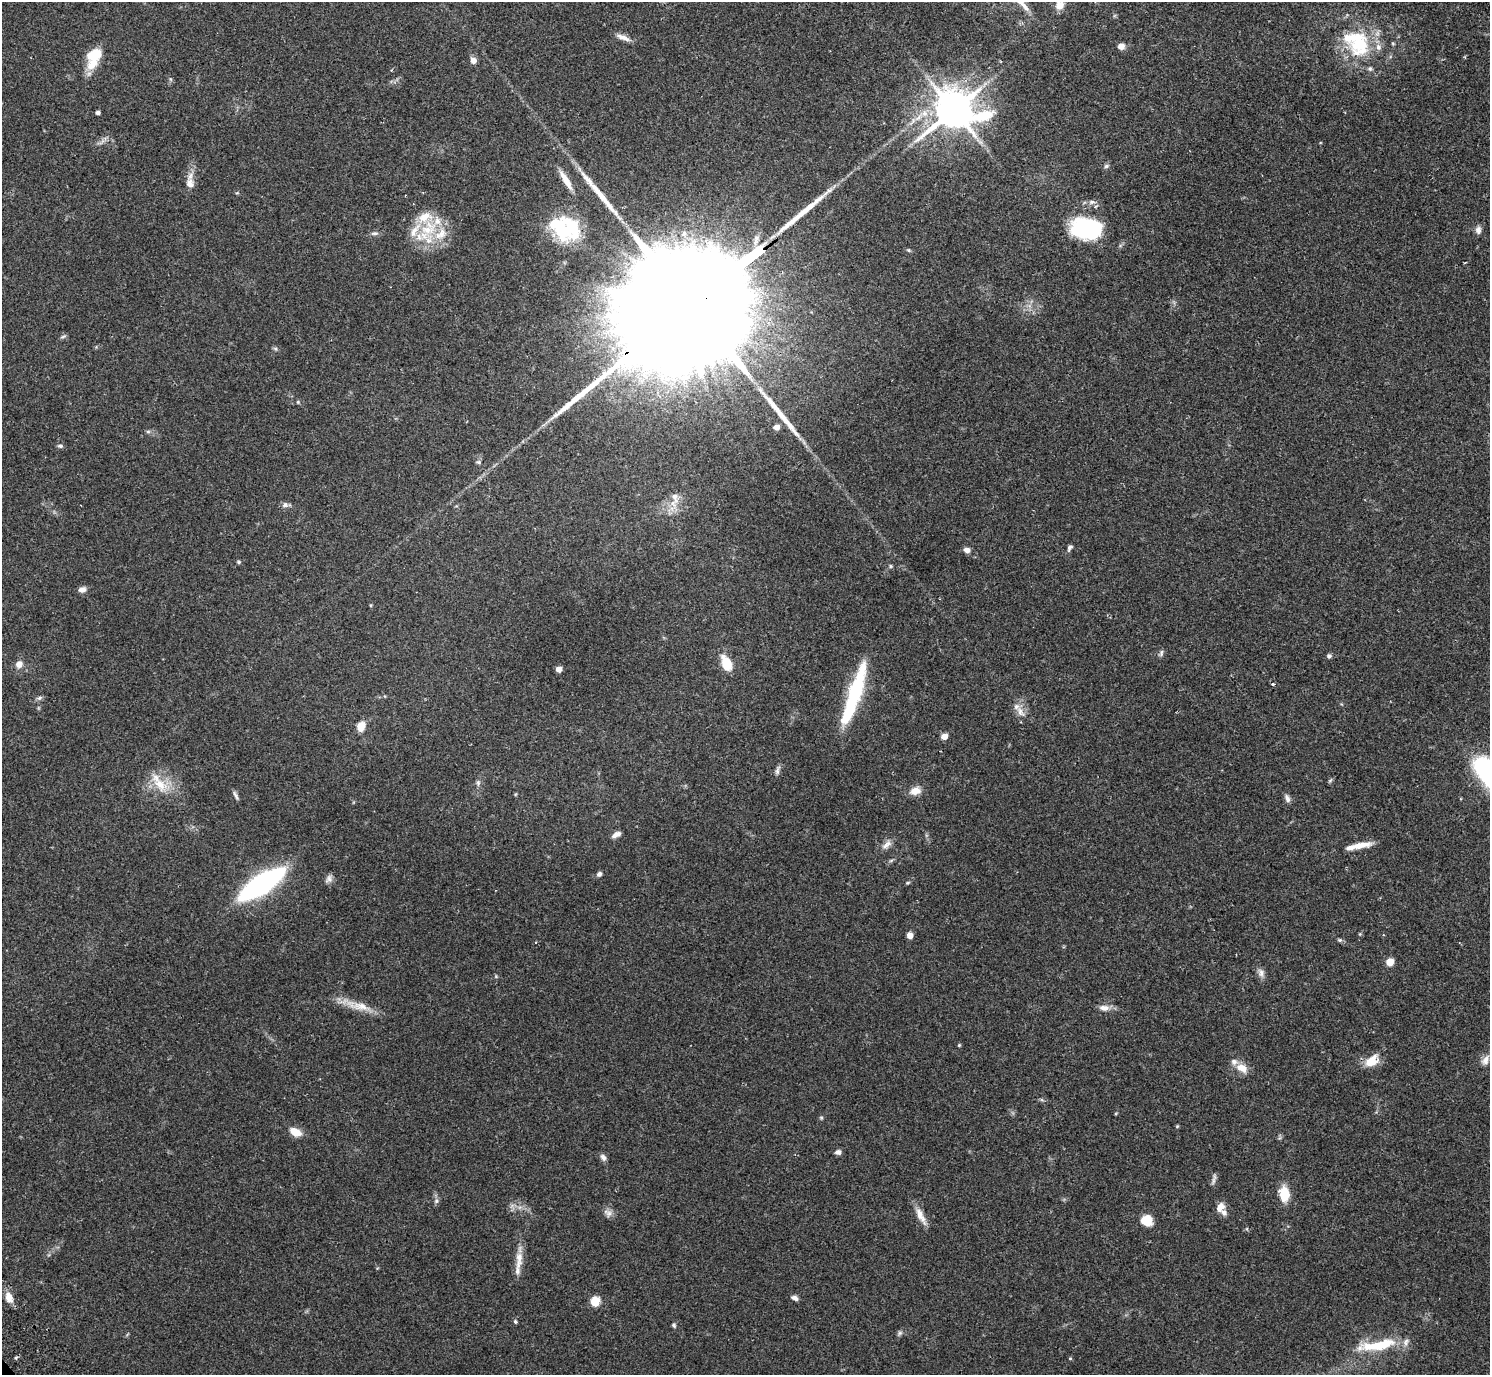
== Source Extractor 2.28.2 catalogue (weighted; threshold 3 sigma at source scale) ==
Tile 10 of 4 x 4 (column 2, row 3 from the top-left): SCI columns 1536-3023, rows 1575-2947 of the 6050 x 6033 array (HDU 1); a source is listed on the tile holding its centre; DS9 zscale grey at full resolution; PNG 1492 x 1377 px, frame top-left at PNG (2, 2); no overlay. Shown black and unused: <1% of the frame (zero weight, under 2 of 3 exposures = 3% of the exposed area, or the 3 px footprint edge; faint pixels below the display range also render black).
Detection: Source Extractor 2.28.2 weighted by HDU 2 'WHT'; one run over the whole footprint, this tile lists its part. Background 0.108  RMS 0.0067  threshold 0.03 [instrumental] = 3 sigma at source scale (4.5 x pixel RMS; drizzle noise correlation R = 1.50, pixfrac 1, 0.05/0.05 arcsec/px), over >= 5 px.
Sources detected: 110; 3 inside a brighter object's white glare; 1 cosmic-ray / hot-pixel residue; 3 long thin detections or spike segments (spike, bleed or trail) — not listed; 13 inside a brighter listed object's ellipse — not listed separately; the other 90 listed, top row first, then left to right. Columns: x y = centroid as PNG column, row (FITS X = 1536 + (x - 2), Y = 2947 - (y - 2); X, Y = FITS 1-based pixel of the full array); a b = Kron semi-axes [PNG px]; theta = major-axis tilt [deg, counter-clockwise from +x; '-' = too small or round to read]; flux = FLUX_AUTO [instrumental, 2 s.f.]
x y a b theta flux
1060 5 12 10 52 5.4
623 37 19 6 -22 4.5
1358 44 34 29 79 42
1121 46 6 6 - 5.1
94 55 18 13 26 15
473 60 6 6 - 4.2
391 70 4 3 - 0.53
954 110 13 11 5 2200
98 112 4 4 - 1.5
1106 166 7 5 17 1.4
566 180 29 7 -58 8.5
190 183 13 11 -83 5.2
1092 202 9 6 7 2.3
429 228 30 23 58 30
1087 228 30 22 -9 65
562 230 38 22 -45 43
1478 230 10 7 87 3
374 233 10 5 4 1.8
685 234 6 4 -71 1.5
692 303 118 23 37 81000
63 337 9 3 12 1
275 348 7 4 -19 1.1
298 402 5 4 - 0.79
776 427 5 5 - 5.2
148 431 6 4 0 1.1
60 446 8 5 -2 1.4
675 497 18 10 -78 6.9
285 505 9 7 26 2.1
1070 548 9 5 61 1.7
967 550 7 6 - 3.2
239 562 5 4 - 0.9
890 566 6 4 -89 0.83
82 590 9 7 13 3
1161 653 9 5 75 1.5
1329 656 6 5 - 1.7
19 664 8 8 - 4.4
726 664 18 10 -68 13
559 669 5 4 - 5.9
1273 684 3 3 - 1.2
856 690 59 15 73 50
39 698 8 5 27 1.5
1020 712 17 8 -56 5.4
361 726 11 8 69 6.8
944 736 5 4 - 6.9
1482 769 21 13 -85 54
777 770 13 5 79 2.1
478 783 7 5 -90 1.4
160 784 28 13 -50 15
915 791 12 8 16 7.1
236 795 14 4 -64 1.8
1287 798 11 6 -68 2.4
616 834 11 6 26 3.6
886 845 17 7 37 3.9
1360 845 26 7 11 9.1
891 860 6 4 20 0.99
599 874 7 6 - 1.9
329 879 11 8 64 2.8
908 883 6 4 20 0.8
261 884 36 12 33 180
910 935 5 5 - 6.1
1340 940 6 5 - 1.1
1390 962 5 5 - 14
1261 973 13 8 -75 3.2
358 1006 41 10 -14 13
1104 1008 13 8 -3 4.7
959 1045 4 4 - 0.74
1485 1060 14 9 62 4.4
1372 1061 19 12 36 10
1242 1068 16 11 -31 7.4
821 1118 5 5 - 0.85
1177 1126 5 4 - 0.69
295 1132 14 9 -29 7.6
838 1152 7 6 - 2.2
603 1157 9 6 -55 2.5
1214 1179 18 4 76 2
1284 1194 13 9 -85 16
436 1201 7 6 - 1.7
1220 1207 13 9 58 4.9
608 1213 12 9 -43 3.4
921 1216 25 8 -63 6.8
1147 1220 12 12 - 9.9
519 1259 29 9 87 8.6
9 1297 14 9 -70 6.2
795 1298 9 5 -24 2.2
595 1302 6 5 - 26
515 1321 5 4 - 1.1
674 1325 7 5 -60 1.2
900 1333 7 5 45 1.3
1377 1345 49 11 9 27
1070 1358 5 3 - 0.57
Overlapping masked pixels (flux is a lower limit): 1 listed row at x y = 692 303
Isophote crosses this tile's border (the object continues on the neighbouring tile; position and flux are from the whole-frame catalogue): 3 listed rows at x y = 1060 5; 692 303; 1482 769